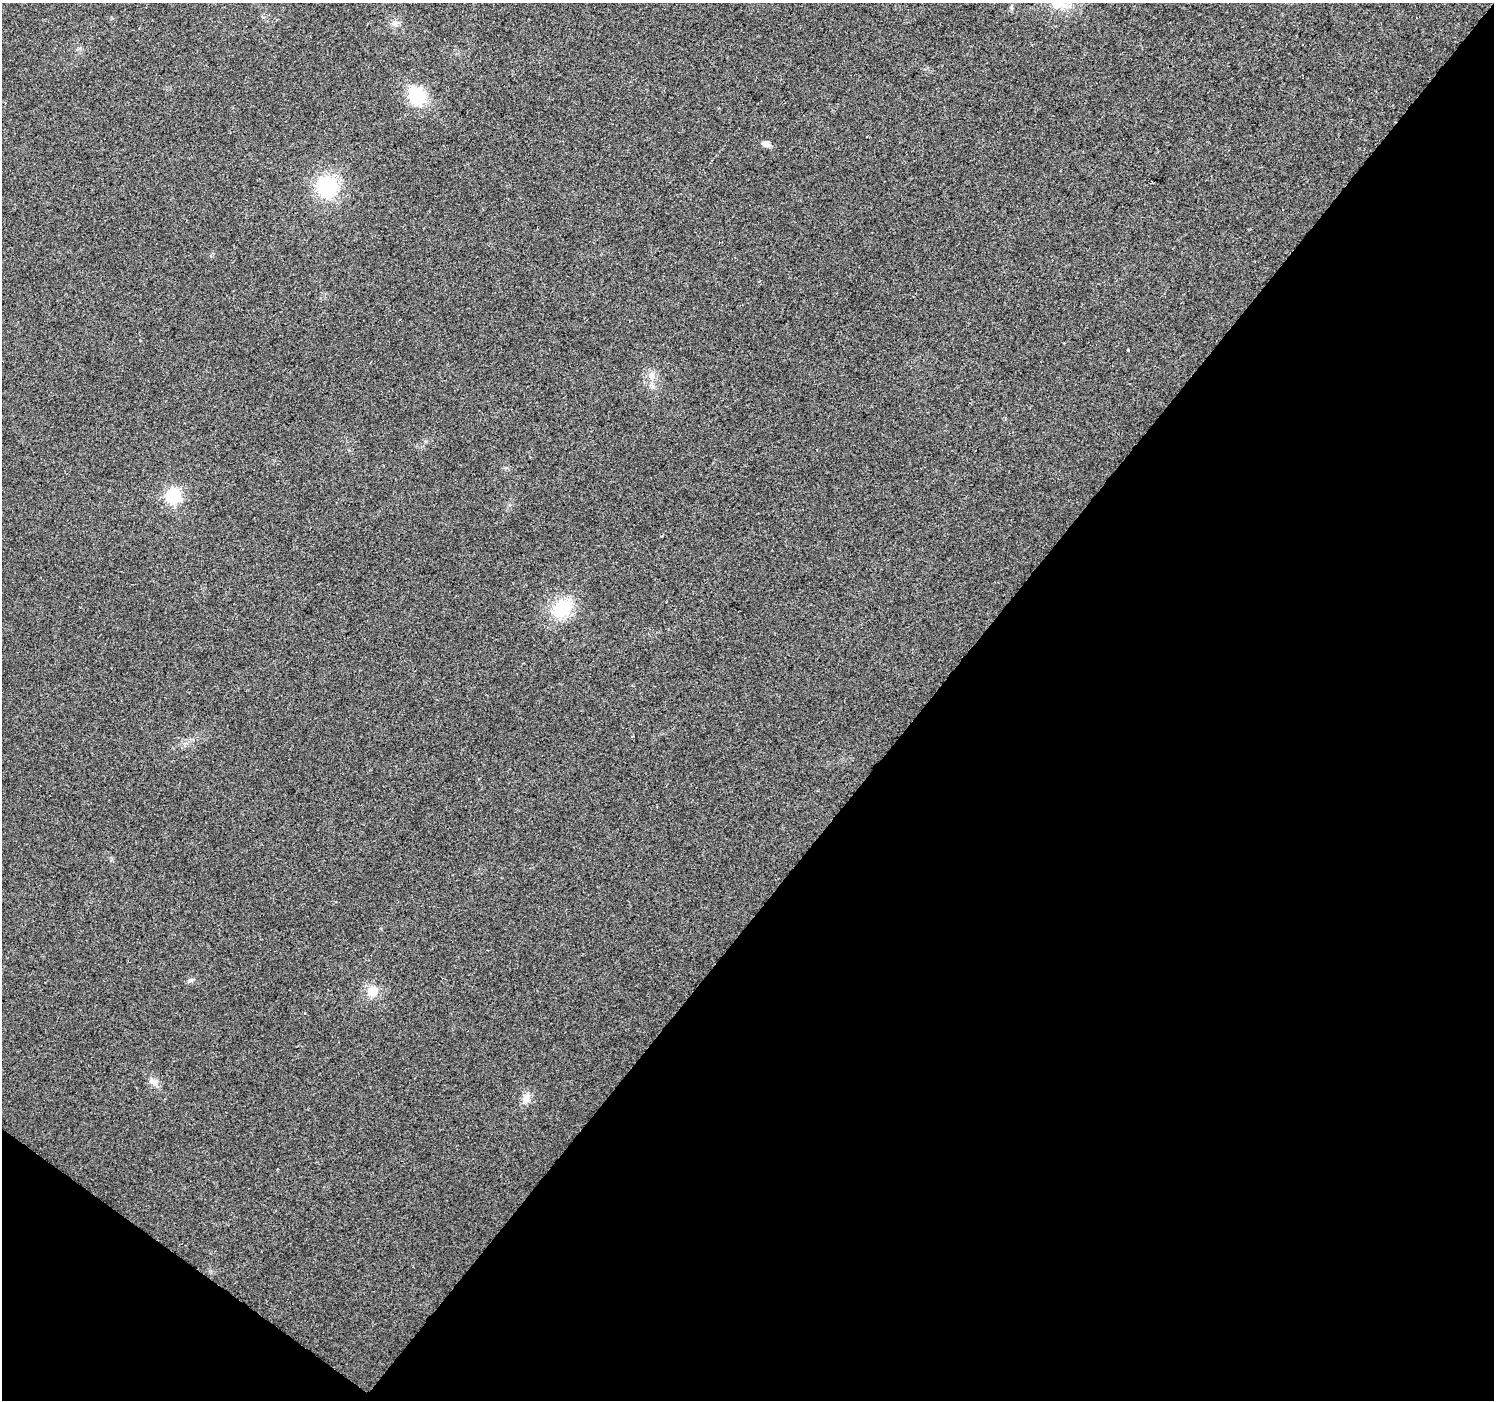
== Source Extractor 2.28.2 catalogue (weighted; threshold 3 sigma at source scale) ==
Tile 15 of 4 x 4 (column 3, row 4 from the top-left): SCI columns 2985-4476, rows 178-1575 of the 5973 x 6011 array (HDU 1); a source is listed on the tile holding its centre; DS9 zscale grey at full resolution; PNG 1496 x 1402 px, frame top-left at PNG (2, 3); no overlay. Shown black and unused: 40% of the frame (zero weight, under 2 of 3 exposures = <1% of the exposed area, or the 3 px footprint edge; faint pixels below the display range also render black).
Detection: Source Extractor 2.28.2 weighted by HDU 2 'WHT'; one run over the whole footprint, this tile lists its part. Background 0.0862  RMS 0.0092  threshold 0.0414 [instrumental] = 3 sigma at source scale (4.5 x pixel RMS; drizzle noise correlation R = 1.50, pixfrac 1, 0.0396/0.0396 arcsec/px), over >= 5 px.
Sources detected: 12; all 12 listed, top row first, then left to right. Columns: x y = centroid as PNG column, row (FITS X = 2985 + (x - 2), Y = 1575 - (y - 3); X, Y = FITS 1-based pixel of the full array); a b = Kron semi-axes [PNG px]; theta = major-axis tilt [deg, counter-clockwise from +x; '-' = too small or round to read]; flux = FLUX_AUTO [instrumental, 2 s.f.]
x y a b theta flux
395 23 9 8 - 3.8
417 96 18 15 -69 41
766 144 9 7 -20 4.3
327 186 22 21 - 56
1128 350 3 2 - 1.6
652 376 11 8 -59 5.4
173 496 6 6 - 200
562 609 30 23 35 35
190 980 8 5 25 2
372 991 14 13 - 12
155 1082 10 8 74 4.8
526 1098 15 8 65 7